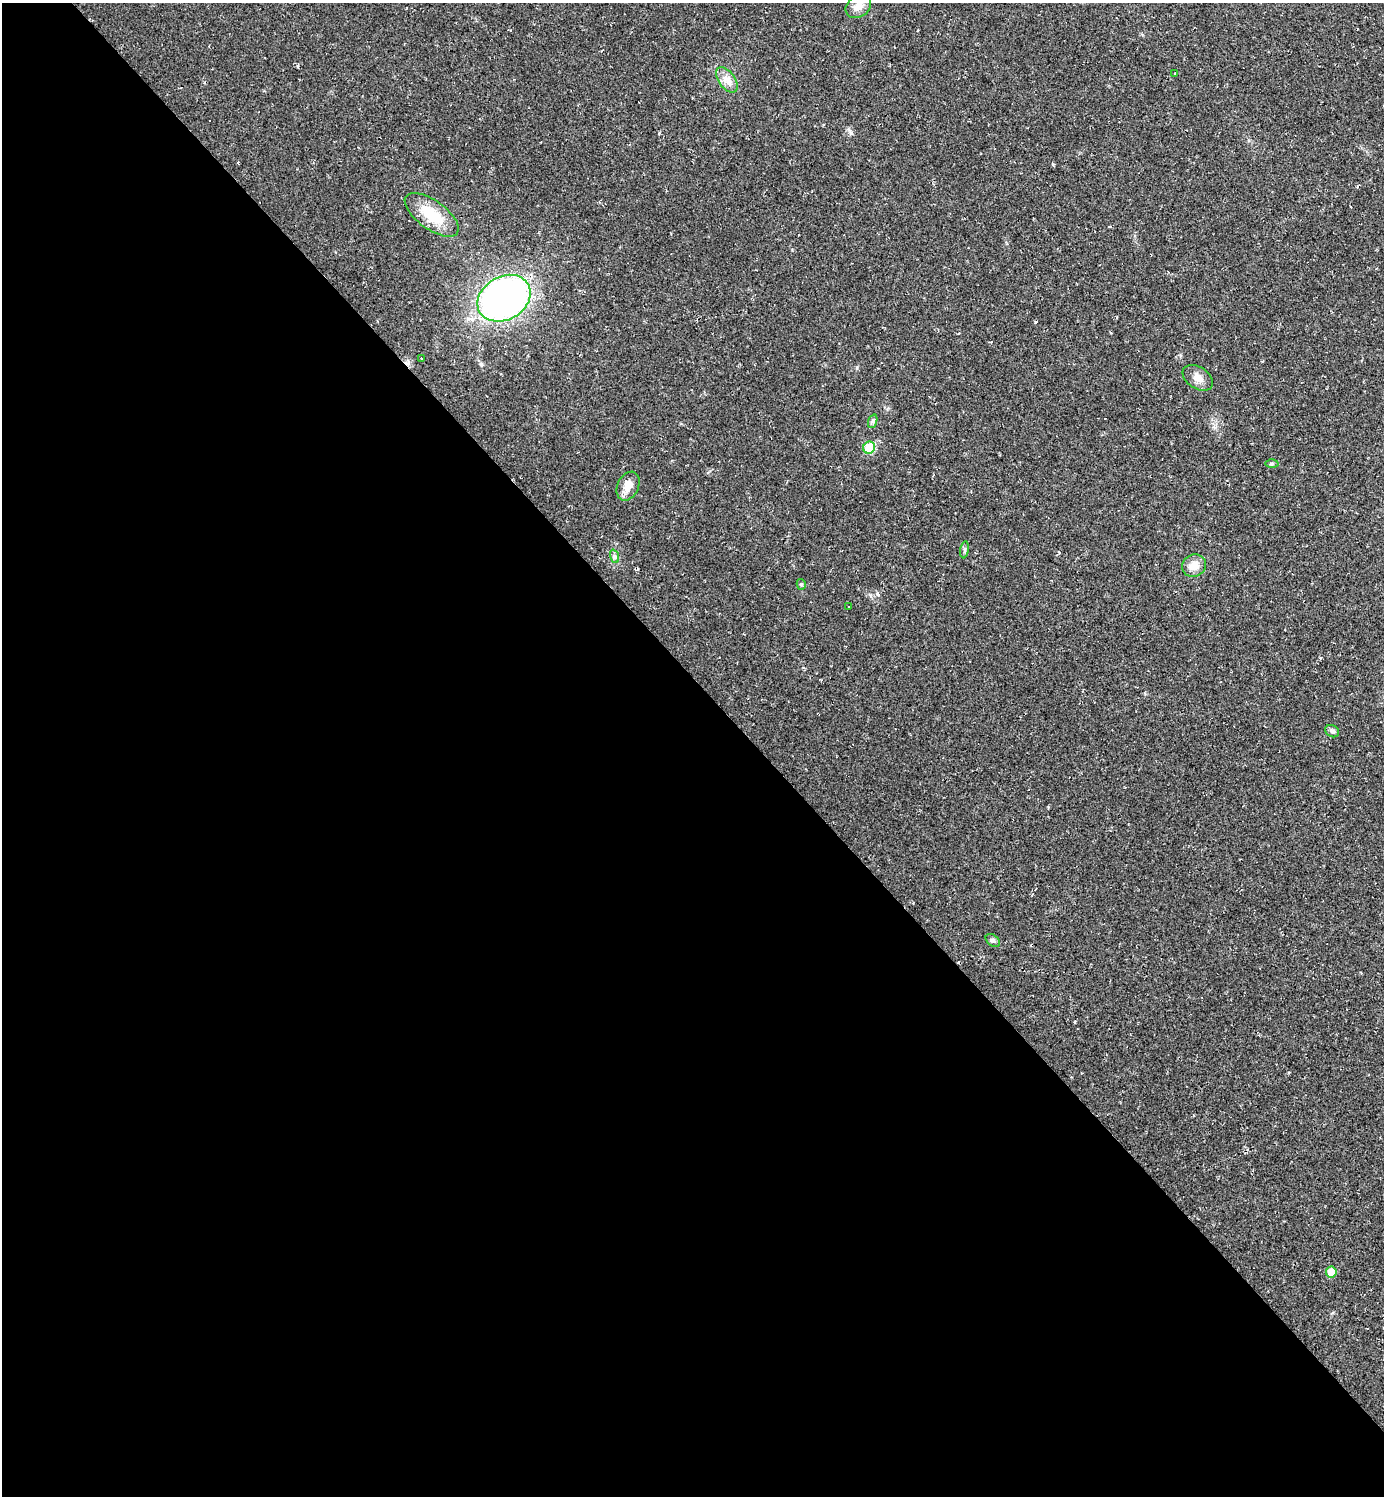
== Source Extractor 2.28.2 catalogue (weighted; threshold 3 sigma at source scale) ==
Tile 9 of 4 x 4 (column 1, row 3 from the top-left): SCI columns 154-1535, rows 1496-2989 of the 5977 x 5977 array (HDU 1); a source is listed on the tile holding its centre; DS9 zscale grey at full resolution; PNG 1386 x 1498 px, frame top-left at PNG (2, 3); each listed source drawn as its Kron ellipse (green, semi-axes under 4 px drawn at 4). Shown black and unused: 55% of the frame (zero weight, under 2 of 3 exposures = <1% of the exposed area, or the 3 px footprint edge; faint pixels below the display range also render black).
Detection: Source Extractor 2.28.2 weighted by HDU 2 'WHT'; one run over the whole footprint, this tile lists its part. Background 0.0318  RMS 0.0063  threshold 0.0283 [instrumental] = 3 sigma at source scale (4.5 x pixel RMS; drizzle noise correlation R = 1.50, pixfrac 1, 0.05/0.05 arcsec/px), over >= 5 px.
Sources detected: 26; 7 cosmic-ray / hot-pixel residue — neither listed nor drawn; the other 19 listed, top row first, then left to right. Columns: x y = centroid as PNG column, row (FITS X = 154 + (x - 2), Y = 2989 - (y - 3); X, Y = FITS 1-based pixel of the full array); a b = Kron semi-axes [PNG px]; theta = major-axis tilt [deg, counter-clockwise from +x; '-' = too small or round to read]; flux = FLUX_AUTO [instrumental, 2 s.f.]
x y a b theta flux
858 6 14 10 35 5.3
1175 74 3 2 - 0.44
727 80 14 8 -54 5
432 215 31 14 -36 22
504 298 28 21 30 250
421 358 3 3 - 0.62
1198 378 17 10 -33 5.4
873 421 7 4 71 1.2
869 448 6 5 - 25
1272 464 6 4 1 0.99
628 486 15 10 65 6.8
965 550 8 4 82 1.2
614 556 7 4 -71 1.3
1194 566 12 11 - 6.8
801 584 5 4 - 1.1
848 607 3 3 - 3.4
1332 731 7 6 - 1.6
993 940 8 5 -38 1.5
1331 1272 5 5 - 10
Unlisted compact peaks at least as high as the median listed source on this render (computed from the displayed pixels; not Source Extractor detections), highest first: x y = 1035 322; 851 133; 877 594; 1053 164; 659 133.